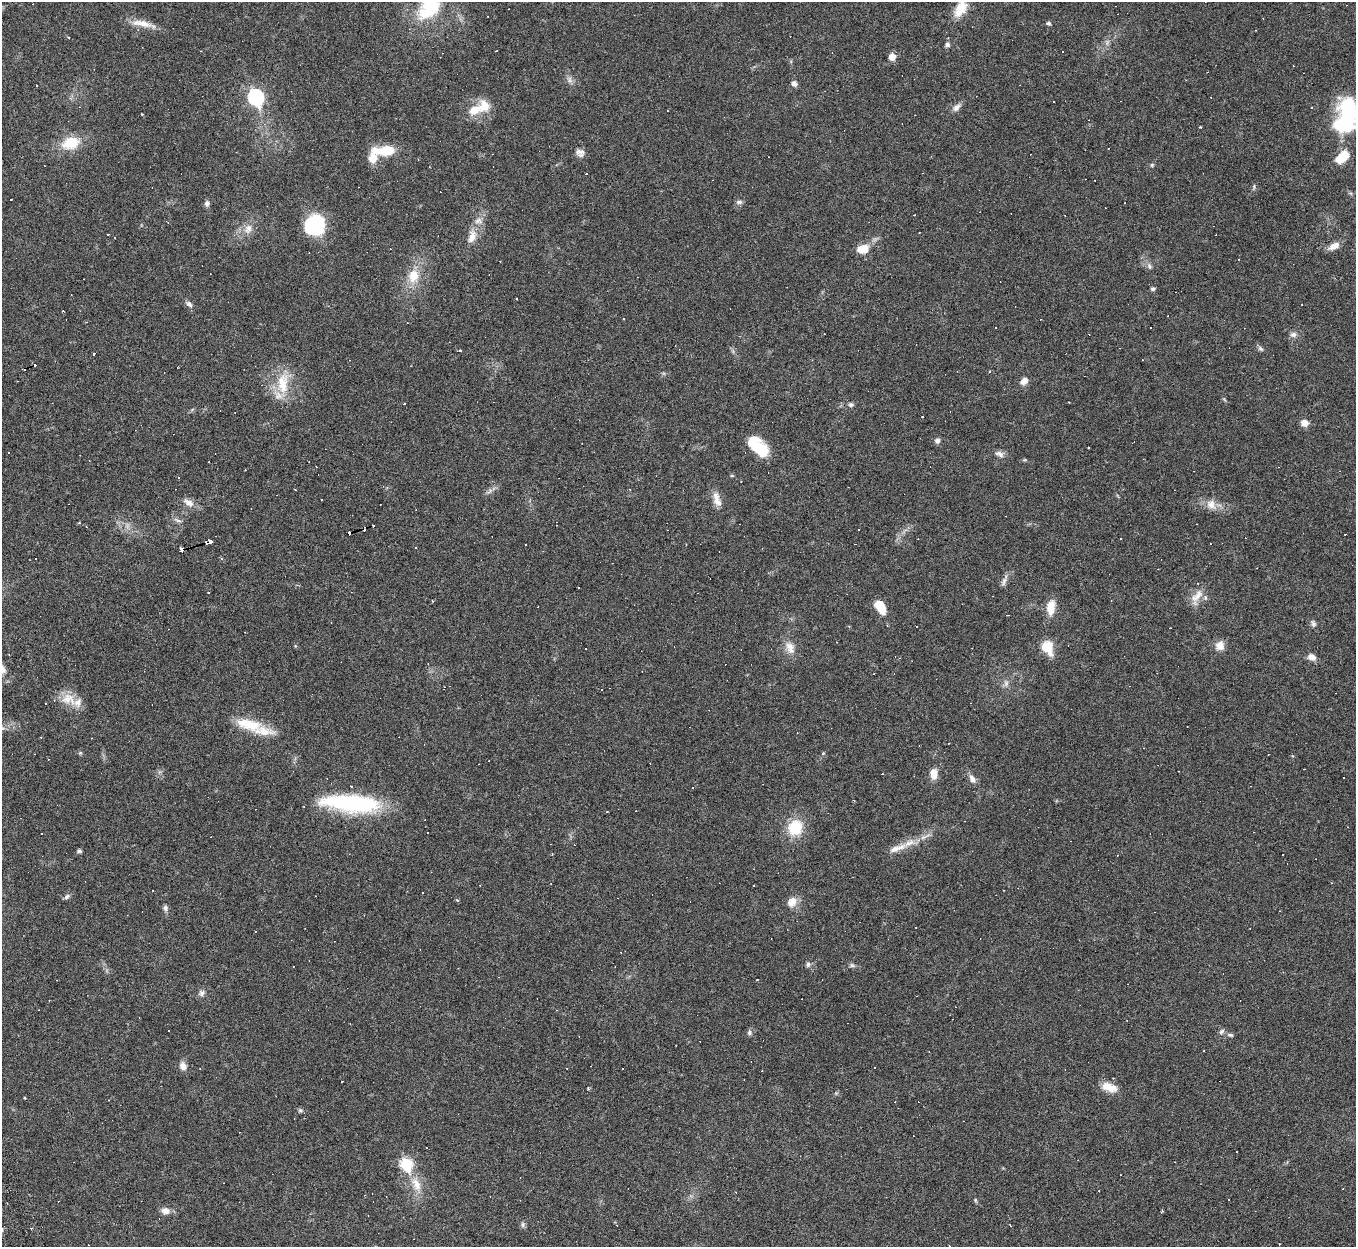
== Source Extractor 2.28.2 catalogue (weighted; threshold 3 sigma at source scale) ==
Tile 7 of 4 x 4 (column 3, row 2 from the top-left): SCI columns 2707-4060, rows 2768-4012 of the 5469 x 5422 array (HDU 1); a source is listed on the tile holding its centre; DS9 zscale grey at full resolution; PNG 1358 x 1249 px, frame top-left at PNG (2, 2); no overlay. Shown black and unused: <1% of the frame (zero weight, under 3 of 6 exposures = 3% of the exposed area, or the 3 px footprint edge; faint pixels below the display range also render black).
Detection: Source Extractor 2.28.2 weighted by HDU 2 'WHT'; one run over the whole footprint, this tile lists its part. Background 0.0393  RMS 0.0024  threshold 0.00979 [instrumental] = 3 sigma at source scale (4.09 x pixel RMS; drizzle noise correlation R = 1.36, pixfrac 0.8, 0.05/0.05 arcsec/px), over >= 5 px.
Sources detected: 252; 1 too faint to see at this stretch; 1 inside a brighter object's white glare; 124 cosmic-ray / hot-pixel residue — not listed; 8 inside a brighter listed object's ellipse — not listed separately; the other 118 listed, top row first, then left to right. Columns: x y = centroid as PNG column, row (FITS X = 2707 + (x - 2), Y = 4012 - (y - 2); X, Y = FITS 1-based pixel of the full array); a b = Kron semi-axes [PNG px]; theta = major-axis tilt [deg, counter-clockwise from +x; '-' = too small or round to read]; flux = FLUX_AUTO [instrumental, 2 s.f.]
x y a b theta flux
430 6 25 17 44 14
960 8 23 12 62 3.9
1049 23 6 5 - 0.4
142 24 35 8 -11 2.9
1256 30 3 2 - 0.14
947 45 7 6 - 0.56
496 51 2 2 - 0.14
892 57 6 5 - 2.4
569 80 10 5 90 0.68
794 83 6 6 - 0.92
256 97 9 7 -68 37
956 107 12 7 43 1.1
475 110 23 13 21 4
1349 110 26 18 -62 16
142 114 3 2 - 0.19
1200 127 3 3 - 0.18
71 143 18 12 15 6.3
385 151 25 9 1 6.8
580 153 11 9 -29 1.2
1342 157 17 10 38 4.4
1152 165 5 5 - 0.29
586 174 3 3 - 0.33
1254 186 7 3 -90 0.31
11 199 3 2 - 0.17
739 202 9 5 0 0.58
207 203 7 7 - 0.71
914 215 3 2 - 0.25
315 224 19 18 - 17
248 229 14 10 69 2
108 234 3 2 - 0.22
114 237 3 3 - 0.45
472 237 20 10 68 2.6
1334 246 16 8 28 1.7
863 249 13 9 10 3.2
1149 266 8 5 -61 0.59
413 276 19 15 79 4.4
1153 289 5 4 - 0.51
189 304 10 6 -41 0.76
995 327 3 2 - 0.18
824 334 2 2 - 0.11
1293 335 9 8 - 0.89
1260 349 8 5 -44 0.52
460 350 4 3 - 0.28
94 353 3 3 - 0.86
1024 381 11 8 37 1.3
283 383 34 16 86 6.6
404 404 3 2 - 0.46
851 405 7 6 - 0.54
922 416 3 2 - 0.19
1305 423 8 7 - 1.6
937 441 7 6 - 0.72
761 450 22 15 -53 6.1
999 454 13 7 -22 1
245 470 3 2 - 0.14
732 476 5 3 - 0.23
490 491 11 4 36 0.73
717 499 22 9 -74 2.1
322 500 3 2 - 0.17
188 503 17 8 -34 1.7
1211 504 14 12 -59 2.2
178 520 10 4 -23 0.64
79 523 4 3 - 0.24
557 525 2 2 - 0.17
1345 534 2 2 - 0.21
210 541 4 3 - 15
525 545 3 3 - 0.46
181 550 3 3 - 3.6
221 559 4 4 - 0.25
1004 581 14 5 72 0.88
579 588 2 2 - 0.15
208 592 3 2 - 0.2
1197 597 25 11 57 2.7
880 607 16 9 -61 4
1051 607 17 9 84 3.6
1313 623 9 6 -64 0.62
917 626 2 2 - 0.13
1047 646 13 12 - 4.2
1220 646 12 11 - 2
790 647 15 11 -36 2.2
1312 657 11 8 -20 1.3
68 699 22 16 -18 3.9
249 724 39 14 -12 6.8
2 728 8 5 -44 0.49
80 753 5 5 - 0.29
934 774 11 8 89 2.5
972 779 12 7 -56 1.2
351 786 3 3 - 0.7
352 803 61 17 -4 26
607 812 3 2 - 0.15
795 827 20 18 65 6.7
897 848 31 8 20 3.2
79 851 4 4 - 0.61
1331 883 3 2 - 0.17
551 884 2 2 - 0.14
754 885 3 2 - 0.16
422 893 3 2 - 0.37
67 897 8 6 45 0.56
792 902 14 11 51 2.2
165 908 8 6 -78 0.64
808 964 8 6 84 0.55
852 965 8 5 -11 0.51
757 980 3 2 - 0.2
202 993 8 7 - 0.79
1221 1032 8 6 41 0.56
749 1033 7 5 -90 0.51
1230 1035 9 5 -15 0.49
183 1066 11 8 -63 1.4
623 1069 3 3 - 0.52
342 1082 3 2 - 0.27
1109 1087 20 10 -19 3
588 1088 4 3 - 0.22
300 1110 7 5 0 0.44
1236 1152 3 3 - 1.2
406 1164 7 6 - 16
416 1184 21 11 -64 3.6
975 1200 6 4 -89 0.27
165 1211 11 8 -5 1.4
523 1224 9 5 84 0.51
Overlapping masked pixels (flux is a lower limit): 2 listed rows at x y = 210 541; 181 550
Isophote crosses this tile's border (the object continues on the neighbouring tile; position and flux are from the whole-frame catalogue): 4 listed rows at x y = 430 6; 960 8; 1349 110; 2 728